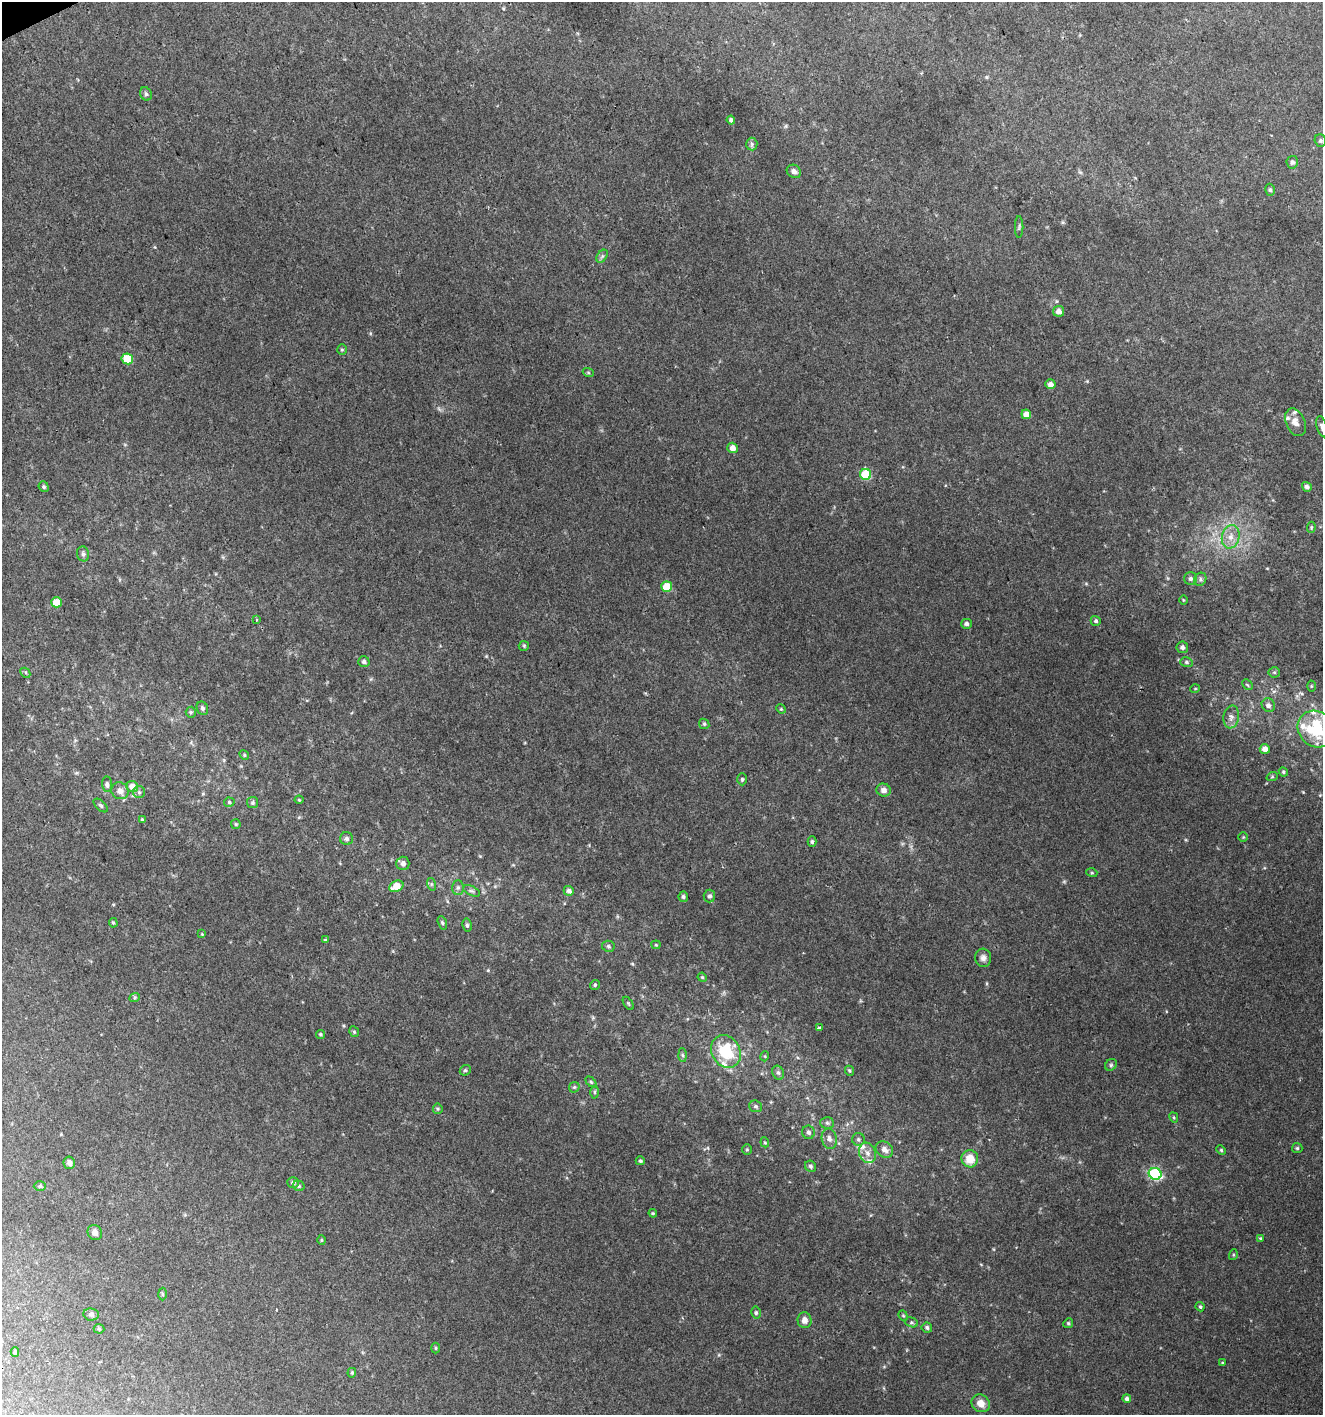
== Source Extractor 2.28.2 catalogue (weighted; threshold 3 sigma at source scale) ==
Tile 11 of 4 x 4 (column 3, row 3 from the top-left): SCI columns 2732-4052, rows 1418-2830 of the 5518 x 5657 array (HDU 1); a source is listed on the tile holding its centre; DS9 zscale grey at full resolution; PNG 1325 x 1417 px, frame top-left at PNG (2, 2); each listed source drawn as its Kron ellipse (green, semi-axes under 4 px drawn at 4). Shown black and unused: <1% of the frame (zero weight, under 2 of 3 exposures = <1% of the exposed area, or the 3 px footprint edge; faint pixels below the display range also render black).
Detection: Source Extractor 2.28.2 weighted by HDU 2 'WHT'; one run over the whole footprint, this tile lists its part. Background 0.0377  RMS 0.0054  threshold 0.0243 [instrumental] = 3 sigma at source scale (4.5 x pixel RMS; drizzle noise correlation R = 1.50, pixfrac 1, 0.0396/0.0396 arcsec/px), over >= 5 px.
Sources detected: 149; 6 inside a brighter listed object's ellipse — not listed separately; the other 143 listed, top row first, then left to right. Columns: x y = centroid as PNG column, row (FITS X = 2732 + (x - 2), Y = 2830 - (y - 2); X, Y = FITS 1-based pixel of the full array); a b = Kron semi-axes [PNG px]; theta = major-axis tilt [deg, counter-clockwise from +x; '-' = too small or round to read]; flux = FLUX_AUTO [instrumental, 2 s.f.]
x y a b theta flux
146 94 7 5 -63 1.1
731 120 4 4 - 1.2
1320 141 6 5 - 0.96
752 144 6 5 - 1.2
1292 162 6 6 - 1.2
794 171 7 6 - 2
1270 190 6 4 -74 1
1019 227 11 2 90 0.8
602 256 7 4 55 1.1
1059 311 5 5 - 3.2
342 350 5 4 - 0.71
127 359 6 5 - 14
588 372 6 3 -20 0.65
1050 384 5 4 - 2.6
1026 414 5 4 - 4
1295 422 14 9 -66 4.2
1322 427 11 5 -74 1.7
732 448 5 5 - 3.2
866 474 5 5 - 21
44 487 5 5 - 0.85
1307 487 5 4 - 2
1311 527 5 4 - 0.58
1231 537 12 8 77 4.7
83 554 7 6 - 1.4
1190 578 6 6 - 1.4
1200 579 7 6 - 1.2
667 587 5 5 - 13
1183 600 4 3 - 0.42
56 602 5 5 - 9.2
256 620 3 3 - 3.6
1096 621 5 4 - 1.1
966 624 5 5 - 1.5
524 646 5 5 - 0.66
1182 647 6 6 - 1.4
364 662 6 5 - 1.3
1186 662 6 5 - 0.94
1274 672 5 5 - 0.74
25 673 5 3 - 0.81
1247 685 6 3 -45 0.62
1311 686 5 3 - 0.51
1195 689 5 3 - 0.42
1268 705 7 6 - 1.9
202 708 7 5 -63 1
781 709 5 4 - 0.6
191 712 5 5 - 0.79
1231 717 11 8 80 2.8
704 724 5 4 - 0.77
1316 729 19 17 -41 31
1265 749 5 5 - 3.3
244 755 5 4 - 0.71
1283 772 5 4 - 0.78
1272 777 6 3 19 0.58
742 779 6 5 - 0.8
107 784 8 5 -87 1.3
132 787 6 5 - 4.3
884 790 7 6 - 2.8
120 791 9 8 - 2.8
139 792 6 6 - 1.1
299 800 4 4 - 0.54
229 802 5 4 - 0.82
253 803 5 5 - 0.93
101 805 9 4 -41 0.98
142 820 3 3 - 0.78
236 824 5 5 - 0.62
1243 837 4 4 - 0.59
347 839 6 6 - 1.4
812 842 5 4 - 0.83
403 863 7 6 - 2.3
1092 873 5 3 - 0.55
431 884 6 4 -72 0.83
396 886 7 5 25 8.9
458 888 7 6 - 1.4
472 891 9 4 -26 1.3
569 891 5 5 - 2
709 896 6 6 - 1.3
683 897 5 5 - 1.1
113 923 5 4 - 0.71
442 923 7 4 -70 0.83
467 925 6 4 -80 1.1
202 934 4 4 - 0.47
325 940 4 3 - 0.63
656 945 4 4 - 0.56
608 946 6 5 - 0.96
983 958 9 8 - 2.4
702 977 5 4 - 0.59
595 985 5 5 - 0.85
135 997 5 3 - 0.7
628 1003 7 3 -55 0.65
820 1028 3 3 - 2.2
354 1032 5 5 - 0.72
321 1034 4 4 - 0.75
726 1051 17 14 -58 23
683 1055 6 4 -87 0.88
765 1056 5 3 - 0.48
1111 1065 6 5 - 0.98
465 1070 6 5 - 0.82
849 1071 5 4 - 0.73
778 1073 7 5 -66 1.2
591 1082 6 4 -45 0.77
574 1087 6 5 - 0.81
595 1092 6 4 -90 0.76
756 1106 6 6 - 1.2
438 1109 5 5 - 0.71
1174 1117 5 4 - 0.6
827 1123 7 5 -4 1.2
808 1132 7 6 - 1.5
829 1139 10 7 -78 2.6
858 1139 6 6 - 1.2
765 1142 5 4 - 0.63
1297 1148 5 5 - 0.72
747 1150 5 5 - 0.71
884 1150 9 7 -35 3.2
1221 1150 5 3 - 0.59
867 1153 10 8 -72 3.3
970 1159 8 8 - 8.7
640 1161 4 4 - 0.79
69 1163 6 5 - 2.1
810 1166 6 5 - 1
1155 1174 6 6 - 66
293 1182 6 5 - 1.4
40 1186 6 5 - 0.93
299 1186 6 5 - 0.87
653 1213 4 3 - 0.59
95 1232 8 7 - 2.5
1260 1238 4 3 - 0.43
321 1240 5 3 - 0.49
1233 1255 5 3 - 0.54
162 1294 6 4 -88 0.73
1200 1307 5 3 - 0.74
756 1313 6 4 -77 0.97
91 1314 7 6 - 1.3
903 1316 5 4 - 0.68
804 1320 8 7 - 3.2
911 1322 7 5 -17 0.93
1068 1323 5 4 - 0.64
927 1328 5 5 - 1.2
99 1329 5 5 - 0.73
436 1348 5 3 - 0.61
15 1352 5 3 - 0.77
1222 1363 4 3 - 0.43
352 1373 5 4 - 0.64
1127 1399 4 4 - 1.4
981 1403 9 8 - 5.2
Isophote crosses this tile's border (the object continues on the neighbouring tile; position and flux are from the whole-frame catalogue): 2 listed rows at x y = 1322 427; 1316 729